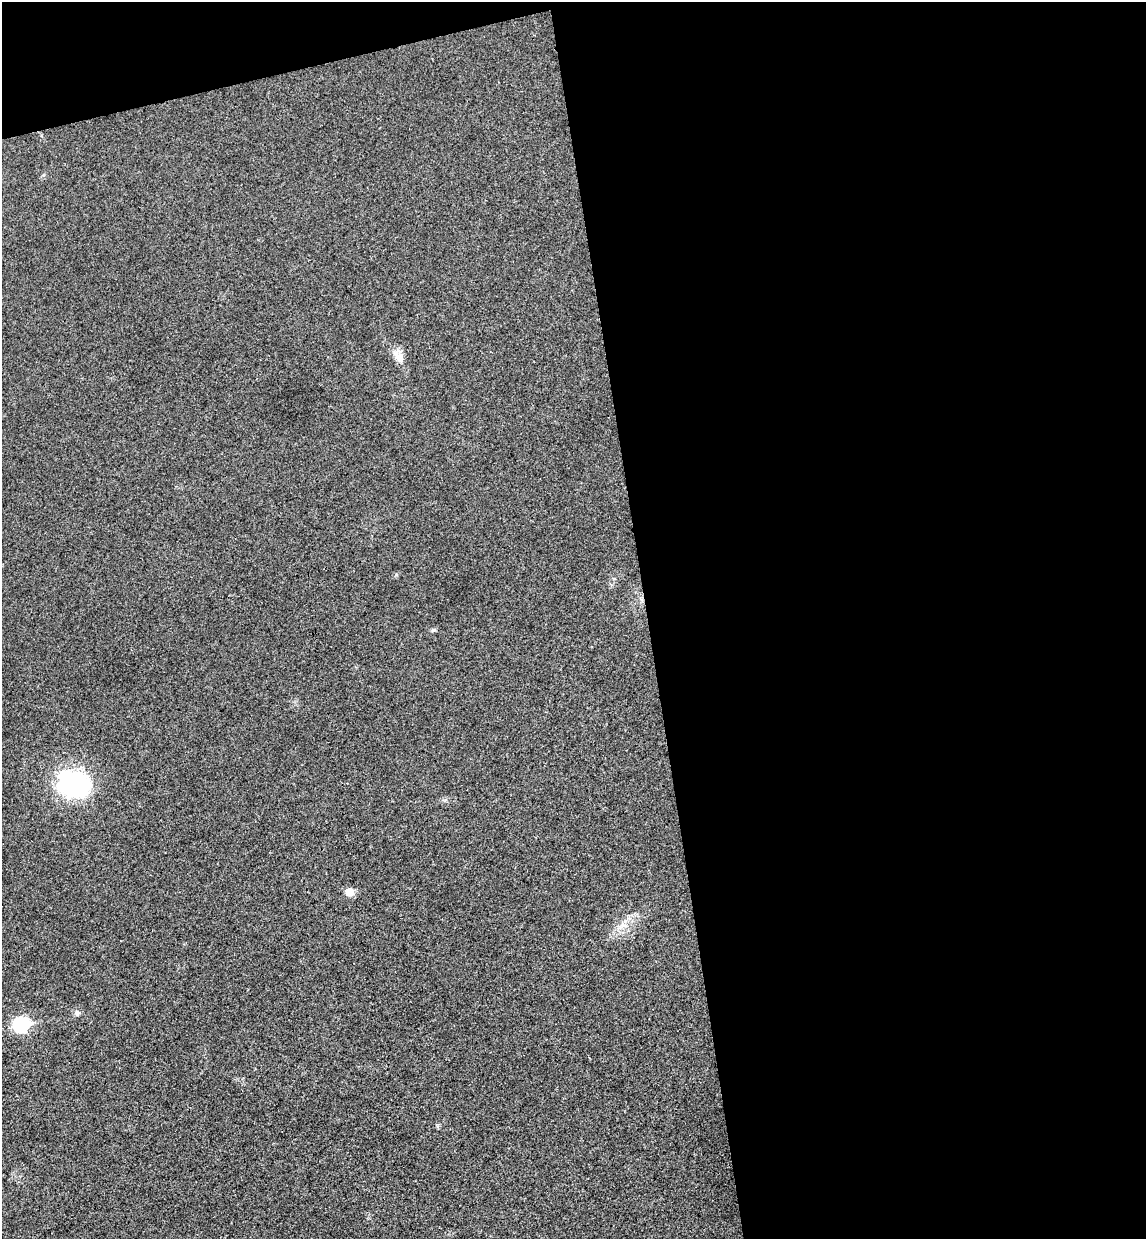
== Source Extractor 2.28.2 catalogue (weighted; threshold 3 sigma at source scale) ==
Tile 4 of 4 x 4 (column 4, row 1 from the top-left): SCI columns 3590-4733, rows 3768-5004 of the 5004 x 5061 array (HDU 1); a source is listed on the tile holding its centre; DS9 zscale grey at full resolution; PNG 1148 x 1241 px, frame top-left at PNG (2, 2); no overlay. Shown black and unused: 46% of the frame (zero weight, under 3 of 4 exposures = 6% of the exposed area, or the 3 px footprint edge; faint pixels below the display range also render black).
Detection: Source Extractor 2.28.2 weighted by HDU 2 'WHT'; one run over the whole footprint, this tile lists its part. Background 0.0185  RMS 0.0064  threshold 0.0287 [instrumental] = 3 sigma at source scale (4.5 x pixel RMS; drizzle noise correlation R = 1.50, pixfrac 1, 0.05/0.05 arcsec/px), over >= 5 px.
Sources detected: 7; all 7 listed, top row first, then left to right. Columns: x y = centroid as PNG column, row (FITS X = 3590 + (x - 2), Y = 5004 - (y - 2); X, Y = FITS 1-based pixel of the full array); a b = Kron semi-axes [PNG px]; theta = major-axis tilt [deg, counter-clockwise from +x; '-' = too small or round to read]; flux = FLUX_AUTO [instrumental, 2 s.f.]
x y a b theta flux
398 356 22 10 -56 6.4
433 630 6 5 - 1
74 784 42 31 -21 65
349 892 10 9 - 5.2
623 925 10 5 -23 2.9
77 1013 8 8 - 2
21 1025 8 7 - 99